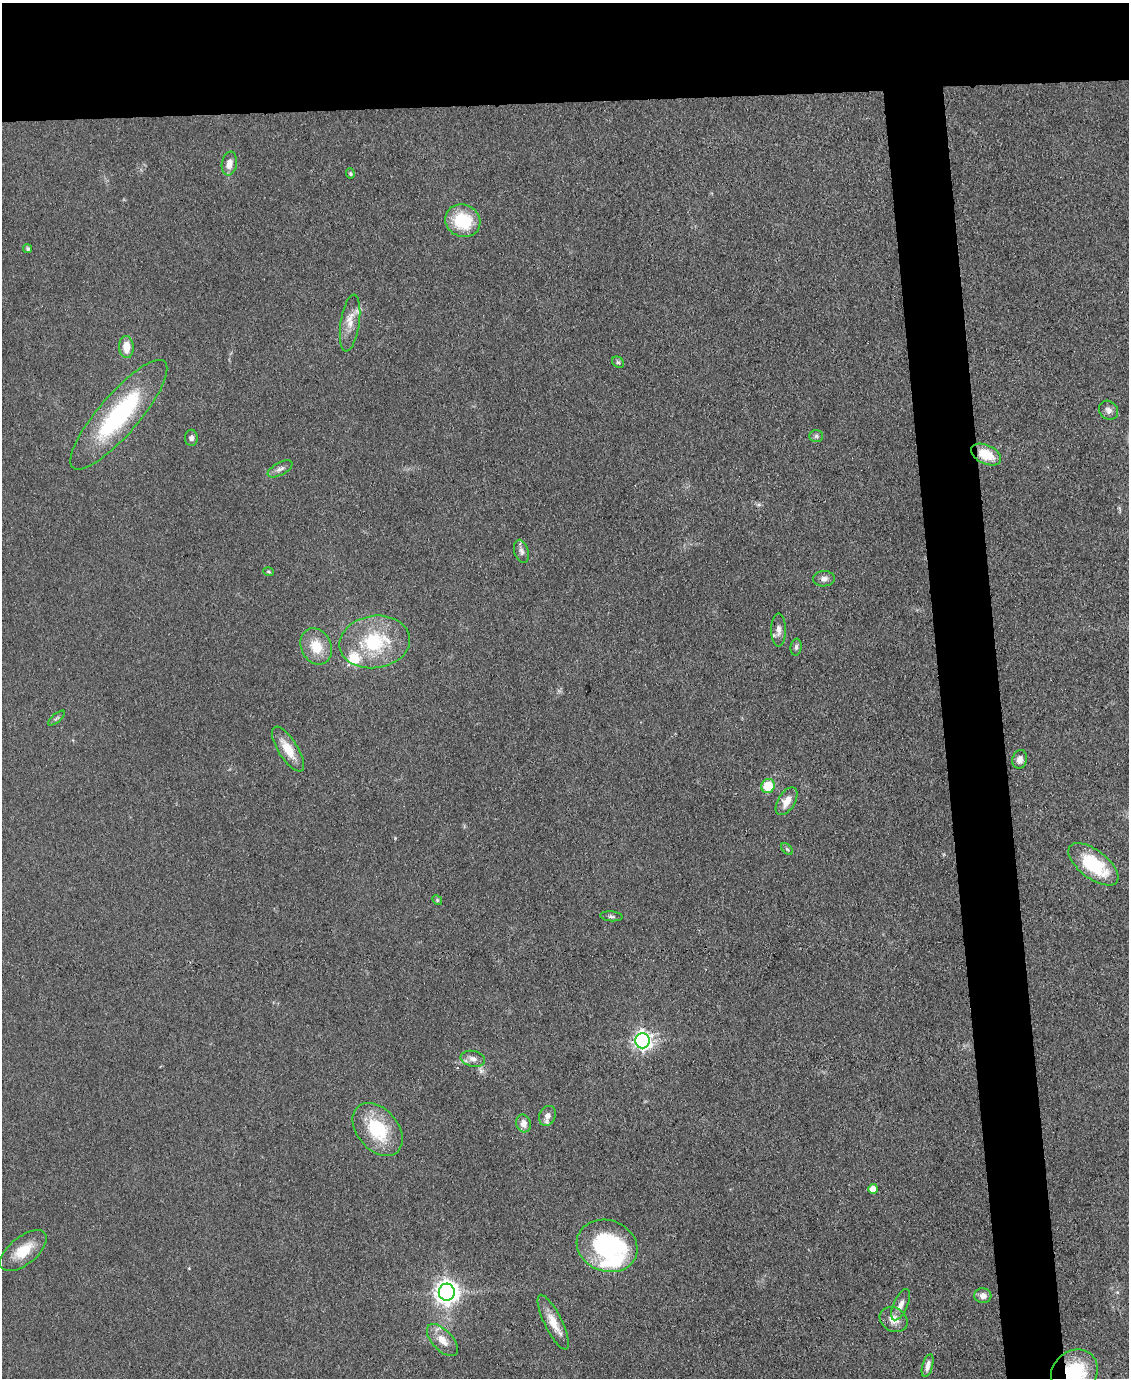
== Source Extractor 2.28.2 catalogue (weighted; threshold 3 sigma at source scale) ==
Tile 2 of 4 x 3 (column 2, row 1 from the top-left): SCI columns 1128-2254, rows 2984-4359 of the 4509 x 4485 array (HDU 1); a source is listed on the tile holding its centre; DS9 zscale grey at full resolution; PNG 1131 x 1380 px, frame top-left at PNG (2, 3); each listed source drawn as its Kron ellipse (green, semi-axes under 4 px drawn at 4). Shown black and unused: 12% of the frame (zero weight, under 3 of 4 exposures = <1% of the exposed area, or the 3 px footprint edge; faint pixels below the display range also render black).
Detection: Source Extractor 2.28.2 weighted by HDU 2 'WHT'; one run over the whole footprint, this tile lists its part. Background 0.0813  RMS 0.0064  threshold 0.0286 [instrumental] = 3 sigma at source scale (4.5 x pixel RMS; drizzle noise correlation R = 1.50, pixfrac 1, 0.05/0.05 arcsec/px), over >= 5 px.
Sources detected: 48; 1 inside a brighter object's white glare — neither listed nor drawn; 2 inside a brighter listed object's ellipse — not listed separately; the other 45 listed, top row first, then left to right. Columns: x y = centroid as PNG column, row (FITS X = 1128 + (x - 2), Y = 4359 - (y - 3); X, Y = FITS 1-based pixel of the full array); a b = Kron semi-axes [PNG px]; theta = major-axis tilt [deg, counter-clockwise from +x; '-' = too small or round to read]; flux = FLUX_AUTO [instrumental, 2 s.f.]
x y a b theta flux
229 164 12 7 80 5.1
350 174 5 4 - 0.93
463 221 18 16 -25 30
28 249 4 4 - 1.2
350 323 28 9 82 8.6
126 347 11 7 -87 8.9
618 362 6 5 - 1.2
1109 410 10 9 - 3.1
119 415 70 20 49 81
816 436 7 5 2 1.5
191 438 8 6 -90 2.2
986 454 16 9 -25 17
280 469 13 6 28 2.7
521 551 12 7 -74 2.6
268 572 5 3 - 0.71
824 579 11 7 2 2.8
778 630 17 7 90 4.1
375 642 35 26 9 44
316 646 19 15 -65 15
796 647 8 5 83 1.8
56 718 10 3 40 1.1
288 749 26 9 -58 12
1020 759 9 7 75 4.1
768 786 7 6 - 18
787 801 15 8 58 6.7
787 849 7 4 -45 1.1
1093 864 29 14 -37 37
437 900 5 4 - 0.86
611 916 11 5 -4 1.6
642 1041 7 7 - 250
473 1059 12 8 -11 3.7
547 1116 10 8 63 3.8
524 1123 9 7 -76 4.4
378 1129 30 20 -49 35
873 1189 5 5 - 6.7
607 1246 31 25 -19 86
23 1251 28 14 39 16
447 1292 8 8 - 520
983 1296 8 7 - 3.8
901 1305 17 7 66 4.3
894 1320 15 11 -31 6.9
553 1322 30 9 -64 10
442 1340 20 10 -47 8.7
928 1366 12 5 74 3.2
1074 1372 24 21 38 42
Overlapping masked pixels (flux is a lower limit): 2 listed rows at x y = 1093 864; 1074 1372
Isophote crosses this tile's border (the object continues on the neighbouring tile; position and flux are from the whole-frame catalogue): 1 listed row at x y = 1074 1372